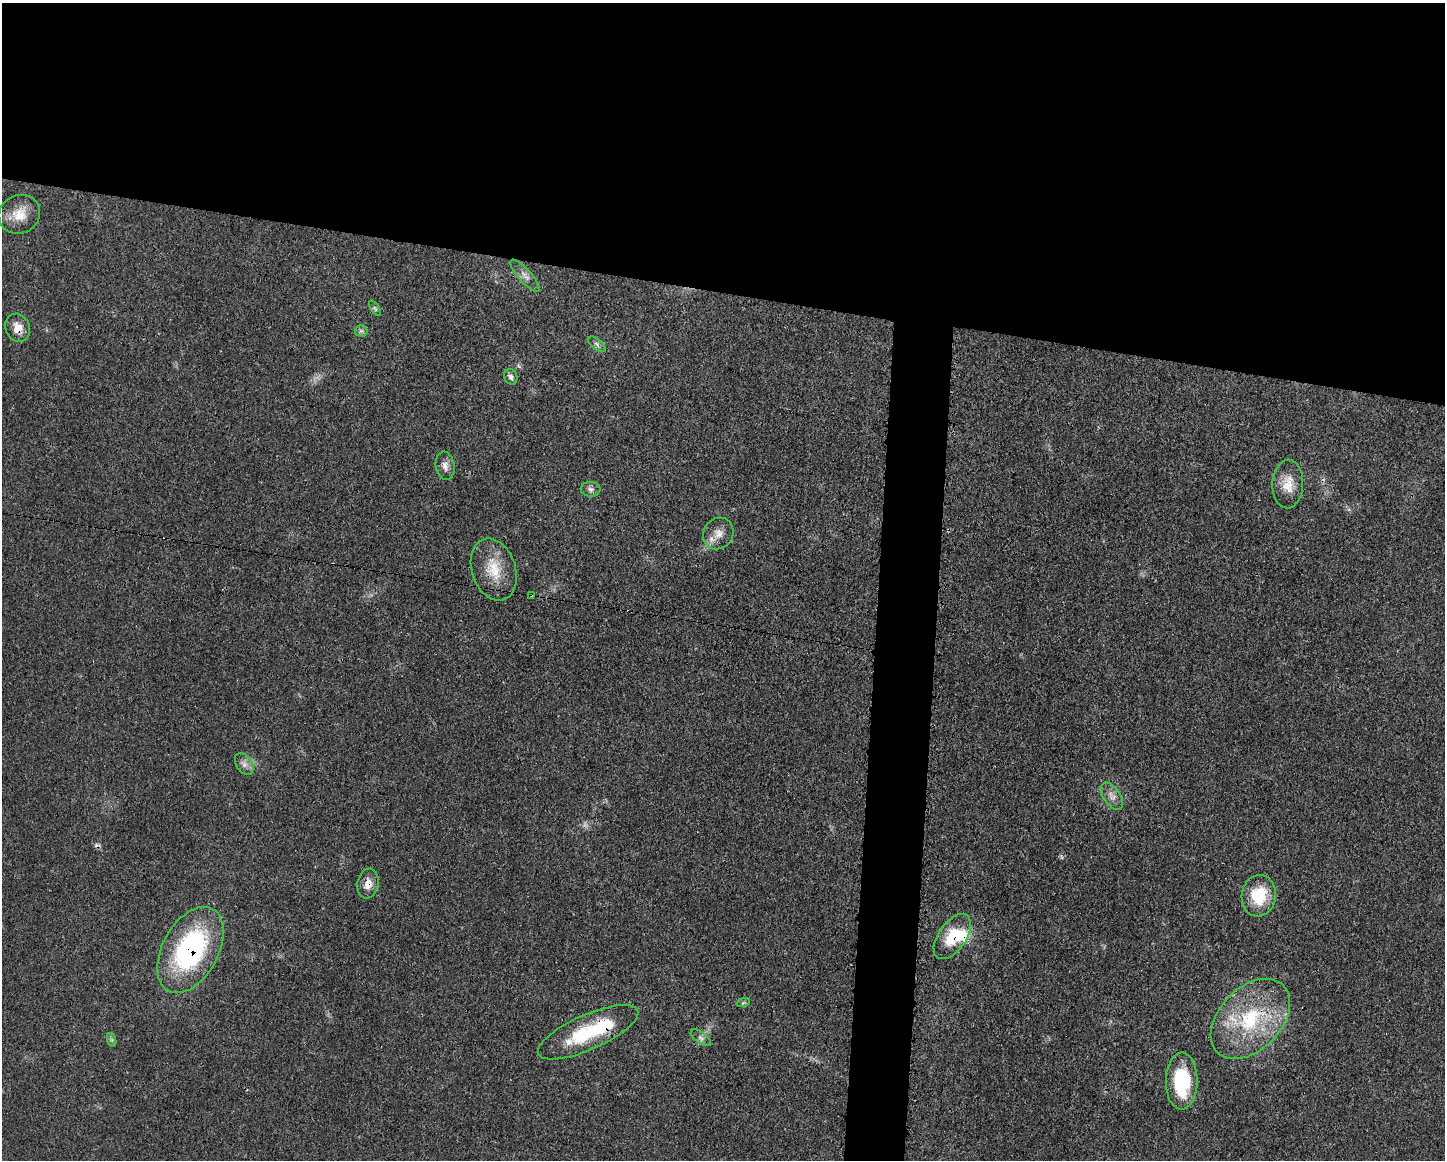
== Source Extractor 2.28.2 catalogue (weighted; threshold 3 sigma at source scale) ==
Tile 2 of 3 x 4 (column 2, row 1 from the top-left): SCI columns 1557-2999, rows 3480-4637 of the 4674 x 4642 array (HDU 1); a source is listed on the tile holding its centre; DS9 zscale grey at full resolution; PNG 1447 x 1162 px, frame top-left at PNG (2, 3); each listed source drawn as its Kron ellipse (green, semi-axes under 4 px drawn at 4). Shown black and unused: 28% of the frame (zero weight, under 3 of 4 exposures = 1% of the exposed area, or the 3 px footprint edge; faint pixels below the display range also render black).
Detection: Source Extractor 2.28.2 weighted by HDU 2 'WHT'; one run over the whole footprint, this tile lists its part. Background 0.021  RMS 0.0023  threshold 0.0102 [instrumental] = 3 sigma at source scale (4.5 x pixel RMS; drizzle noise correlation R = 1.50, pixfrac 1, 0.05/0.05 arcsec/px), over >= 5 px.
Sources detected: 29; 1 too faint to see at this stretch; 2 inside a brighter object's white glare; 1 cosmic-ray / hot-pixel residue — neither listed nor drawn; the other 25 listed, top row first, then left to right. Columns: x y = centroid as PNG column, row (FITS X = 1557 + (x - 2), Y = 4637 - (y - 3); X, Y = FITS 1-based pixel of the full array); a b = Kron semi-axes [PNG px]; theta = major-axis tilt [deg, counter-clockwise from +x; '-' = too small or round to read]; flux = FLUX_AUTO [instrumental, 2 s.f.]
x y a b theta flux
19 214 21 19 26 4.8
525 276 20 6 -48 1.6
375 308 9 3 -56 0.36
18 328 14 12 -66 2.8
361 331 6 6 - 0.52
597 344 10 5 -38 0.71
511 377 8 6 -64 0.75
445 466 14 9 -81 1.4
1288 484 24 15 88 4
590 489 10 7 -3 0.83
718 534 16 14 53 2.6
494 570 32 22 -72 7.1
531 595 3 2 - 0.3
244 764 12 7 -56 1.3
1112 796 15 8 -55 1.7
368 884 15 10 80 2.3
1259 896 21 17 82 9.1
952 937 26 14 55 8.2
190 950 47 28 61 38
743 1003 7 4 19 0.37
1250 1019 47 31 46 21
588 1032 54 17 24 16
701 1038 12 5 -37 0.79
112 1040 7 4 -71 0.45
1182 1081 28 16 90 14
Overlapping masked pixels (flux is a lower limit): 6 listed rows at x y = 18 328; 531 595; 368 884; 952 937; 190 950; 1250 1019